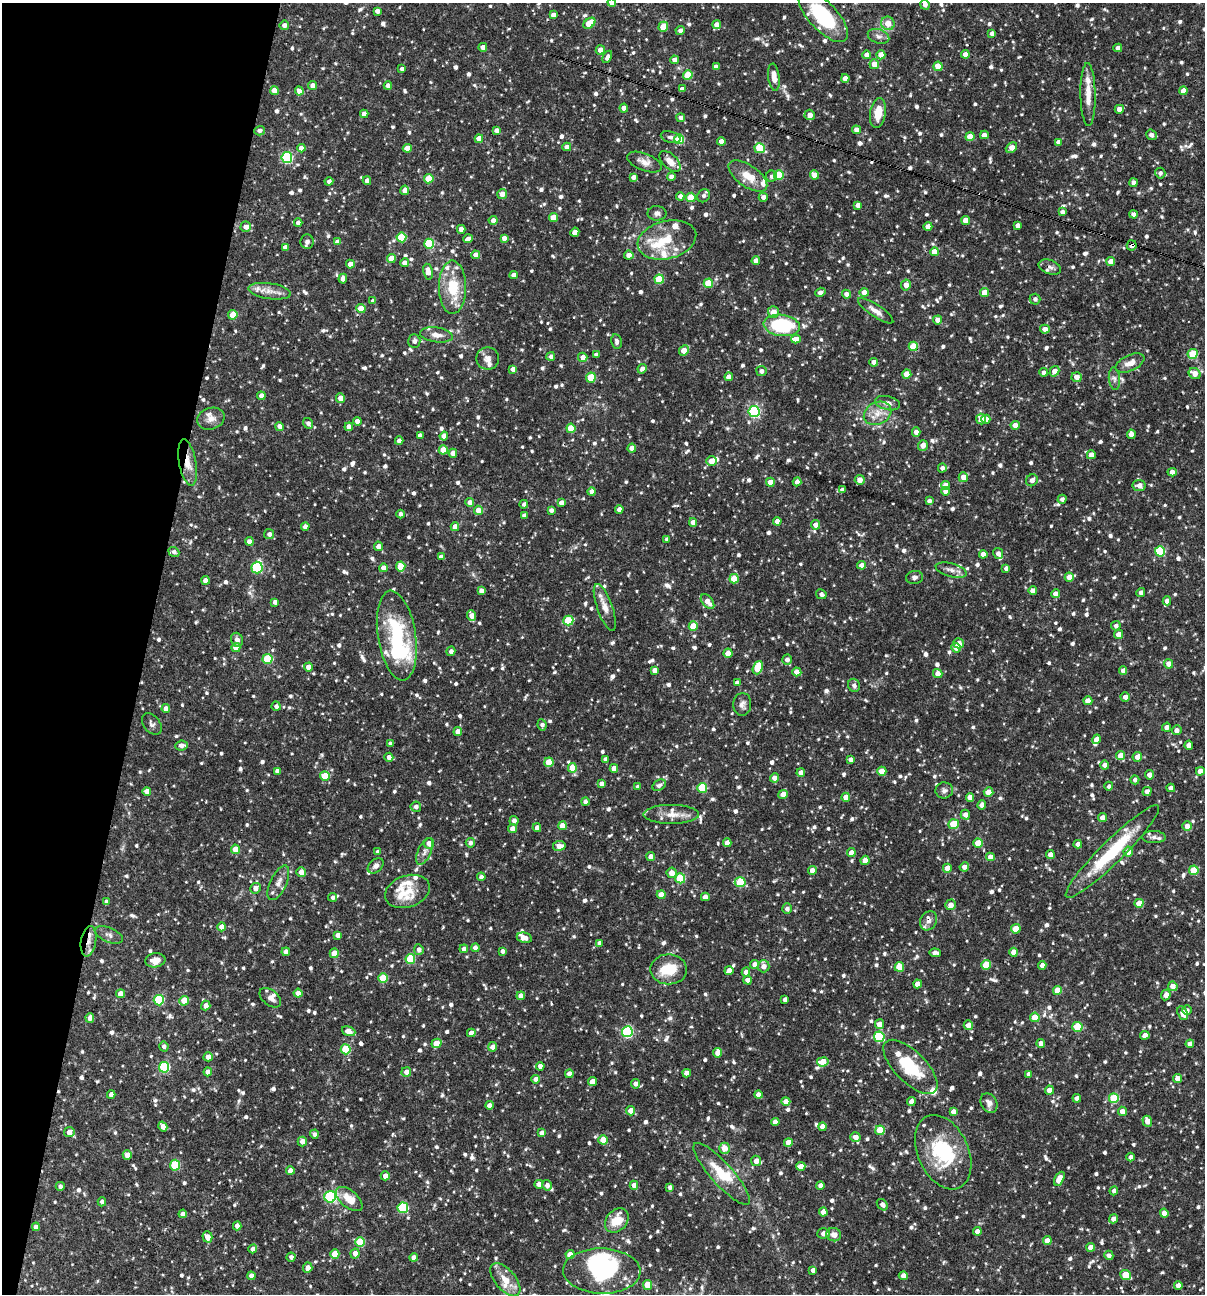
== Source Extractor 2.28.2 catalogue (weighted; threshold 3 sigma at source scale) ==
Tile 9 of 4 x 4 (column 1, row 3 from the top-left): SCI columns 251-1453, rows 1293-2584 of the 5188 x 5168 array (HDU 1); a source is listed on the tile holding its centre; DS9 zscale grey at full resolution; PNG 1207 x 1296 px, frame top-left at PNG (2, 3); each listed source drawn as its Kron ellipse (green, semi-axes under 4 px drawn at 4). Shown black and unused: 12% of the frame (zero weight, under 3 of 4 exposures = <1% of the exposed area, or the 3 px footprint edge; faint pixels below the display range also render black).
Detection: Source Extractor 2.28.2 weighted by HDU 2 'WHT'; one run over the whole footprint, this tile lists its part. Background 0.0837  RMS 0.0038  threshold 0.0172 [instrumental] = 3 sigma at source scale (4.5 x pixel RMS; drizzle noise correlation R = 1.50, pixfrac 1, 0.05/0.05 arcsec/px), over >= 5 px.
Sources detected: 1244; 5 inside a brighter object's white glare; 7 cosmic-ray / hot-pixel residue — neither listed nor drawn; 34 inside a brighter listed object's ellipse — not listed separately; of the other 1198, all 500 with FLUX_AUTO >= 1.18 (the completeness limit of this list) listed and drawn (698 fainter detections not listed), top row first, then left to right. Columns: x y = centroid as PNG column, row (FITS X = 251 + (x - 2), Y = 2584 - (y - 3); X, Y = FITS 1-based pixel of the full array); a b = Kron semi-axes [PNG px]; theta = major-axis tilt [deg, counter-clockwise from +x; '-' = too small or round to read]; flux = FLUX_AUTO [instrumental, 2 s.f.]
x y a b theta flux
612 3 4 4 - 2.2
925 5 5 4 - 1.6
377 11 4 4 - 2.1
553 15 4 4 - 2.3
823 16 33 14 -47 27
589 23 6 4 37 10
888 23 7 6 - 3.7
284 25 5 4 - 1.9
717 25 4 4 - 2.9
663 27 5 4 - 9.5
680 30 4 4 - 1.4
992 33 4 4 - 1.7
879 36 11 7 -20 1.6
483 47 4 4 - 3.1
1118 48 4 4 - 2.7
600 50 4 4 - 2.8
965 54 4 4 - 2.8
867 55 4 4 - 2.9
881 55 4 4 - 4.3
607 57 6 4 63 1.5
674 60 4 4 - 2.1
874 64 5 5 - 3.7
938 66 4 4 - 7.4
716 67 4 4 - 1.6
402 69 4 3 - 1.2
688 75 5 4 - 13
774 77 14 5 -83 3.8
845 78 4 4 - 2.7
313 85 4 4 - 2.4
388 86 4 4 - 2.1
682 89 4 4 - 1.6
274 91 4 4 - 4.1
299 91 4 4 - 2.4
1183 91 4 4 - 3.5
1088 95 31 7 -89 5.8
624 108 4 4 - 3.2
1119 109 4 4 - 2.7
878 113 15 8 81 6.7
364 114 4 4 - 2.5
810 115 5 5 - 2.8
681 118 4 4 - 1.6
497 130 4 4 - 1.9
856 130 4 4 - 2.3
260 131 5 4 - 1.6
984 135 4 4 - 2
1151 135 5 5 - 1.5
671 137 10 5 -15 1.2
970 137 4 4 - 6.7
479 139 4 4 - 3.2
679 139 5 5 - 18
721 141 4 4 - 2.6
1058 142 4 4 - 1.6
567 147 4 4 - 2.2
301 148 4 4 - 2.6
407 148 4 4 - 5.3
760 148 5 5 - 17
1011 148 6 4 37 3.3
287 158 5 5 - 36
670 161 13 7 -44 3.4
644 162 18 8 -22 2.9
1160 173 5 5 - 1.2
779 175 5 5 - 16
814 175 4 4 - 3.2
748 176 22 10 -35 6.5
772 176 6 5 - 1.2
633 177 4 4 - 2
671 177 4 4 - 1.9
429 179 5 4 - 11
329 181 4 4 - 1.4
367 181 4 4 - 2.2
1134 183 4 4 - 1.8
405 190 5 4 - 2.9
502 194 5 5 - 2.7
680 196 4 4 - 1.6
704 196 7 6 - 1.3
691 197 5 4 - 11
763 197 4 4 - 1.7
858 205 4 4 - 2.3
1062 212 4 4 - 1.7
657 213 9 7 0 1.4
1133 214 4 4 - 1.2
553 218 4 4 - 6
493 220 4 4 - 1.9
966 220 4 4 - 3.9
298 223 4 4 - 2.4
1018 226 4 4 - 2.4
246 227 5 5 - 2.4
928 227 4 4 - 2.8
461 229 4 4 - 2.7
575 232 5 4 - 3.1
401 237 5 5 - 16
504 238 4 4 - 1.9
468 239 5 4 - 1.6
667 240 30 19 14 11
307 241 7 6 - 1.4
338 242 4 4 - 2.4
429 244 5 5 - 22
1132 245 5 4 - 2.2
285 247 4 4 - 2.1
934 252 4 4 - 6.6
476 255 4 4 - 3.4
629 255 5 4 - 2.4
391 259 4 4 - 5.1
756 261 4 4 - 2.4
1111 262 4 4 - 3.3
404 263 4 4 - 2
350 264 4 4 - 3.5
1050 267 12 7 -20 1.6
428 272 8 5 -79 3.3
514 275 4 4 - 2.6
343 279 5 4 - 2.1
659 279 5 4 - 12
708 283 5 4 - 11
906 285 5 5 - 2.8
452 287 26 13 -89 13
270 291 21 8 -8 3.7
820 292 5 4 - 1.9
864 292 4 4 - 3.3
985 292 4 4 - 5.8
846 294 4 4 - 2
1035 299 5 5 - 1.3
373 301 4 4 - 1.4
361 309 5 4 - 5
876 311 21 6 -34 3
773 312 6 5 - 3.4
233 315 4 4 - 7.4
938 320 4 4 - 3.4
782 325 18 10 -8 30
1045 329 5 4 - 2.7
436 335 16 7 -8 3.1
796 339 4 4 - 3.1
414 341 6 6 - 1.6
617 341 7 5 -80 1.2
913 346 5 4 - 11
684 350 5 4 - 5.2
1193 354 5 5 - 10
596 355 4 3 - 1.2
551 356 4 4 - 1.2
583 357 5 4 - 2.7
488 358 11 11 - 2.5
874 362 4 4 - 2
1130 363 15 8 25 3.6
513 369 4 4 - 2.1
642 369 5 4 - 1.7
761 371 5 5 - 1.8
1054 371 6 4 58 3.2
1044 372 4 4 - 1.4
907 374 4 4 - 5.6
1195 374 6 5 - 3.2
591 377 5 4 - 13
729 377 4 4 - 3.3
1077 377 5 5 - 2.5
1114 379 11 5 -85 1.3
261 396 4 4 - 2.5
340 398 5 4 - 3
888 403 13 7 -14 2.2
754 412 5 5 - 50
878 413 14 11 26 4.5
211 419 14 10 17 3.1
981 419 5 5 - 3.3
986 419 4 4 - 2.5
358 421 4 4 - 3
308 423 5 4 - 1.4
1015 425 4 4 - 2.5
279 426 4 4 - 1.7
349 427 4 4 - 2.6
571 428 4 4 - 8.7
916 432 5 4 - 2.2
1131 434 5 4 - 2.5
420 435 4 4 - 1.5
444 436 4 4 - 2.7
399 441 4 4 - 2
923 445 5 5 - 2.5
632 448 4 4 - 2.7
443 450 4 4 - 6.2
453 453 4 4 - 3.4
1091 455 4 4 - 2.9
711 461 5 4 - 3.7
188 463 23 8 -80 5.6
942 468 4 4 - 1.4
1172 472 4 4 - 2.5
963 477 5 4 - 3.4
860 480 5 5 - 2.9
1032 480 6 5 - 2.2
770 482 4 4 - 4.8
797 482 4 4 - 1.7
946 485 4 4 - 3.1
1139 485 6 5 - 2.3
842 490 4 4 - 1.6
946 491 4 4 - 3
592 492 4 4 - 2.5
1062 499 4 4 - 1.4
929 501 4 4 - 1.4
470 502 4 4 - 2.5
561 503 4 4 - 2.2
524 504 4 4 - 1.2
619 509 4 4 - 2.4
478 510 5 4 - 4.8
551 510 4 4 - 1.5
400 514 4 4 - 1.3
524 515 4 4 - 1.9
777 521 4 4 - 2.7
693 522 4 4 - 2.6
815 525 4 4 - 2.4
305 527 4 4 - 1.6
455 527 4 4 - 3.7
269 534 5 5 - 1.5
667 539 4 4 - 1.3
249 541 4 4 - 2.6
378 546 5 4 - 2.2
1160 551 5 5 - 24
174 552 6 4 -38 1.4
998 553 6 5 - 1.6
983 554 4 4 - 2.9
441 557 4 3 - 1.4
862 565 4 4 - 2.5
401 566 5 4 - 9.5
257 567 6 5 - 29
383 568 4 4 - 2.5
1006 568 4 4 - 1.3
951 570 16 6 -16 2.1
914 577 8 6 4 1.3
1069 577 4 4 - 3.7
734 579 5 4 - 9.7
205 580 4 4 - 3
482 591 4 4 - 2.7
1033 591 4 4 - 2.7
1141 593 4 4 - 1.4
821 594 5 4 - 1.4
1056 594 4 4 - 2.7
1167 601 4 4 - 2.5
275 602 4 4 - 1.5
708 602 8 5 -50 3.7
605 607 25 7 -70 3.8
472 616 5 4 - 3.4
568 621 5 5 - 15
693 626 4 4 - 7.6
1116 626 5 4 - 1.2
1118 634 5 4 - 2.7
397 635 45 19 -81 31
237 640 7 6 - 1.8
958 643 5 5 - 3.3
236 648 4 4 - 4.7
956 648 5 4 - 2.4
451 651 4 4 - 1.6
728 653 4 4 - 4.3
268 659 5 5 - 20
787 660 5 5 - 1.8
1169 664 4 4 - 3.2
308 667 4 4 - 2.7
758 668 7 4 70 13
655 670 4 4 - 2.2
1123 670 4 4 - 1.7
797 672 5 4 - 2.9
938 673 5 4 - 3
737 683 4 4 - 1.8
854 685 7 6 - 1.3
1125 697 4 4 - 2
1088 701 4 4 - 3.2
742 704 11 9 85 1.8
276 706 4 4 - 1.4
166 709 4 4 - 2.8
152 724 12 8 -51 1.5
542 725 6 4 -82 1.3
1166 727 5 4 - 1.8
1177 730 5 5 - 2.2
458 732 4 4 - 2.7
1097 739 5 4 - 3
390 743 4 3 - 1.2
182 745 6 5 - 2.1
1189 745 4 4 - 2.6
1120 755 5 4 - 4.6
389 757 4 4 - 1.8
1137 757 5 5 - 2.8
605 759 4 4 - 1.3
851 759 4 4 - 1.7
549 762 5 4 - 8.5
1105 765 4 4 - 1.8
572 768 5 4 - 7.9
614 768 4 4 - 3.1
277 771 4 4 - 1.7
882 771 4 4 - 6.2
1200 771 4 4 - 2.5
801 773 4 4 - 2.2
1149 775 5 4 - 2.3
325 776 5 4 - 8.5
774 778 4 4 - 2.5
1135 780 4 4 - 1.4
602 784 4 4 - 2.4
659 785 7 5 31 1.3
1109 786 4 4 - 1.2
638 787 4 4 - 1.6
702 788 5 5 - 18
1171 788 4 4 - 2.4
944 790 9 8 - 1.4
147 791 4 4 - 2.8
1147 791 5 4 - 2
988 792 5 4 - 4.7
783 794 4 4 - 3.3
846 797 4 4 - 3.5
970 797 4 4 - 3.2
585 802 4 4 - 1.4
982 805 4 4 - 2.7
416 807 5 5 - 1.9
671 814 28 9 0 5.1
965 815 5 4 - 1.8
1102 817 4 4 - 2.3
514 821 4 4 - 1.5
953 824 5 4 - 11
562 826 4 4 - 5.3
1187 826 5 4 - 2.7
537 828 4 4 - 2.3
513 829 4 4 - 3.7
1154 837 12 6 0 1.7
429 843 5 5 - 2.8
470 843 4 4 - 1.4
727 843 4 4 - 2.9
978 843 4 4 - 7.8
1078 844 4 4 - 2.3
559 846 6 5 - 3.4
235 849 4 4 - 5.3
425 851 14 6 65 2
1128 851 5 5 - 3.9
378 852 4 4 - 1.4
1112 852 65 11 45 25
851 853 4 4 - 3.2
1050 855 4 4 - 3.2
651 857 4 4 - 2.5
990 857 4 4 - 2.6
865 860 4 4 - 4
376 866 9 6 43 1.6
964 867 4 4 - 2.2
947 868 4 4 - 3.6
812 870 4 4 - 3.1
1194 870 5 4 - 10
301 872 5 4 - 3.2
672 873 5 5 - 3.5
481 877 4 4 - 1.4
680 878 5 5 - 19
740 882 5 5 - 17
278 883 19 8 65 3.2
256 888 5 5 - 2.6
407 891 23 15 19 7.4
661 895 4 4 - 3.7
333 897 4 4 - 1.2
705 897 4 4 - 2.6
106 902 4 4 - 1.3
1139 903 4 4 - 6.1
951 905 5 5 - 2.4
787 909 5 5 - 1.6
928 921 10 8 61 1.8
222 927 4 4 - 3.6
1016 929 5 4 - 7.3
109 935 15 7 -23 1.7
338 935 4 4 - 2.4
524 938 8 5 -11 2.6
88 941 15 7 80 3.9
599 943 4 4 - 1.8
475 948 4 4 - 2.4
464 949 4 4 - 1.8
419 950 5 5 - 1.8
502 951 4 4 - 1.5
286 952 4 4 - 2.9
1014 952 4 4 - 3.4
334 953 4 4 - 5.8
935 953 6 4 -3 1.6
410 959 5 5 - 18
155 960 10 7 7 3.1
755 964 4 4 - 2.7
986 965 5 4 - 11
1042 965 4 4 - 2.6
764 966 6 6 - 2.7
899 967 5 4 - 8.4
669 969 18 15 -2 10
729 971 5 4 - 2.7
746 972 4 4 - 2.5
383 978 5 5 - 12
748 980 4 4 - 2.6
918 984 4 4 - 3.4
1173 986 5 4 - 3.3
1057 990 4 4 - 6
298 993 4 4 - 3.9
120 994 4 4 - 4.3
1166 995 5 4 - 2.2
521 996 4 4 - 3
270 998 12 7 -39 2.1
159 1000 5 5 - 22
785 1000 4 4 - 1.7
184 1001 5 4 - 6.7
206 1006 5 4 - 2.5
1187 1010 5 4 - 1.2
1183 1013 7 5 -67 3.4
1035 1017 5 4 - 7.2
90 1018 5 4 - 1.8
879 1024 5 4 - 3.2
968 1025 5 4 - 2.9
1077 1027 5 5 - 14
349 1031 7 4 -20 3.2
627 1032 5 5 - 40
471 1033 4 4 - 3.2
1145 1035 5 4 - 2.8
879 1037 5 5 - 28
436 1043 5 4 - 4.7
1041 1043 4 4 - 2.5
1190 1044 4 4 - 2.6
164 1046 5 4 - 1.2
493 1047 5 4 - 2.6
346 1049 5 5 - 17
718 1053 5 4 - 4.2
208 1057 4 4 - 2.9
823 1062 6 4 7 5.3
540 1066 4 4 - 2.6
164 1067 5 5 - 29
910 1067 35 15 -45 18
208 1072 4 4 - 2.7
406 1072 5 5 - 2.7
687 1073 4 4 - 2.2
569 1074 4 4 - 2.7
1029 1074 4 4 - 1.8
1178 1078 4 4 - 2.8
536 1079 4 4 - 3
592 1081 4 4 - 3.4
635 1084 5 4 - 1.8
1049 1090 4 4 - 2.7
111 1095 4 4 - 2.6
758 1095 4 4 - 2.5
1077 1098 4 4 - 2
1114 1098 5 5 - 19
786 1102 4 4 - 3.1
911 1102 4 4 - 2.7
989 1103 10 7 -60 2.2
489 1105 4 4 - 2.1
631 1111 4 4 - 4
954 1111 4 4 - 2.1
1122 1111 5 4 - 2.6
1147 1121 5 4 - 2.9
775 1122 4 4 - 2.5
163 1126 5 4 - 2.7
822 1127 4 4 - 2.8
880 1130 5 4 - 12
69 1132 5 5 - 2.6
542 1133 4 4 - 3
314 1134 4 4 - 1.4
855 1137 5 5 - 2.8
603 1140 4 4 - 7
302 1141 5 4 - 2.7
788 1142 4 4 - 4.9
724 1148 5 5 - 4.2
943 1152 39 25 -66 25
127 1155 5 4 - 2.7
1130 1157 4 4 - 1.5
756 1161 5 5 - 3
175 1165 5 5 - 19
801 1166 4 4 - 2.9
290 1171 4 4 - 2.6
722 1174 40 11 -48 12
385 1176 4 4 - 2.7
1059 1179 8 4 62 5.1
539 1184 4 4 - 2.5
547 1185 5 4 - 1.8
634 1185 4 4 - 2.9
60 1186 4 4 - 1.2
820 1186 4 4 - 2.3
670 1187 4 4 - 1.3
1114 1191 4 4 - 1.6
330 1197 6 5 - 32
349 1199 16 8 -41 6.1
102 1202 4 4 - 1.8
882 1205 6 5 - 1.7
403 1208 5 5 - 28
823 1212 4 4 - 3.6
1164 1213 4 4 - 3
183 1214 4 4 - 2.5
1113 1219 4 4 - 2.7
617 1220 13 10 48 7.8
237 1226 4 4 - 2.5
36 1227 4 4 - 2.2
977 1231 4 4 - 2.5
824 1233 6 5 - 2.3
834 1235 7 6 - 2.9
207 1237 5 5 - 3
1047 1241 4 4 - 4.8
360 1242 5 5 - 14
1091 1247 4 4 - 3.4
253 1249 4 4 - 2.1
355 1253 5 4 - 2.6
335 1254 5 4 - 7
570 1255 4 4 - 4.5
1109 1255 5 4 - 1.6
291 1257 4 4 - 1.4
414 1258 4 4 - 2.7
308 1268 5 4 - 2.6
813 1270 4 4 - 1.6
602 1271 39 22 -2 36
1125 1275 5 4 - 9
251 1276 4 4 - 2.8
903 1276 4 4 - 2.8
505 1280 20 10 -50 5.1
647 1285 5 4 - 6.5
1178 1286 4 4 - 2.5
Overlapping masked pixels (flux is a lower limit): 11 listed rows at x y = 1132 245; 1050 267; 913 346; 188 463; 397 635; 1112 852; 990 857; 928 921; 88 941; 669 969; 1041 1043
Isophote crosses this tile's border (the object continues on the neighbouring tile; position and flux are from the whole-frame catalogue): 4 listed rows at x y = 612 3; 925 5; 823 16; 1112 852